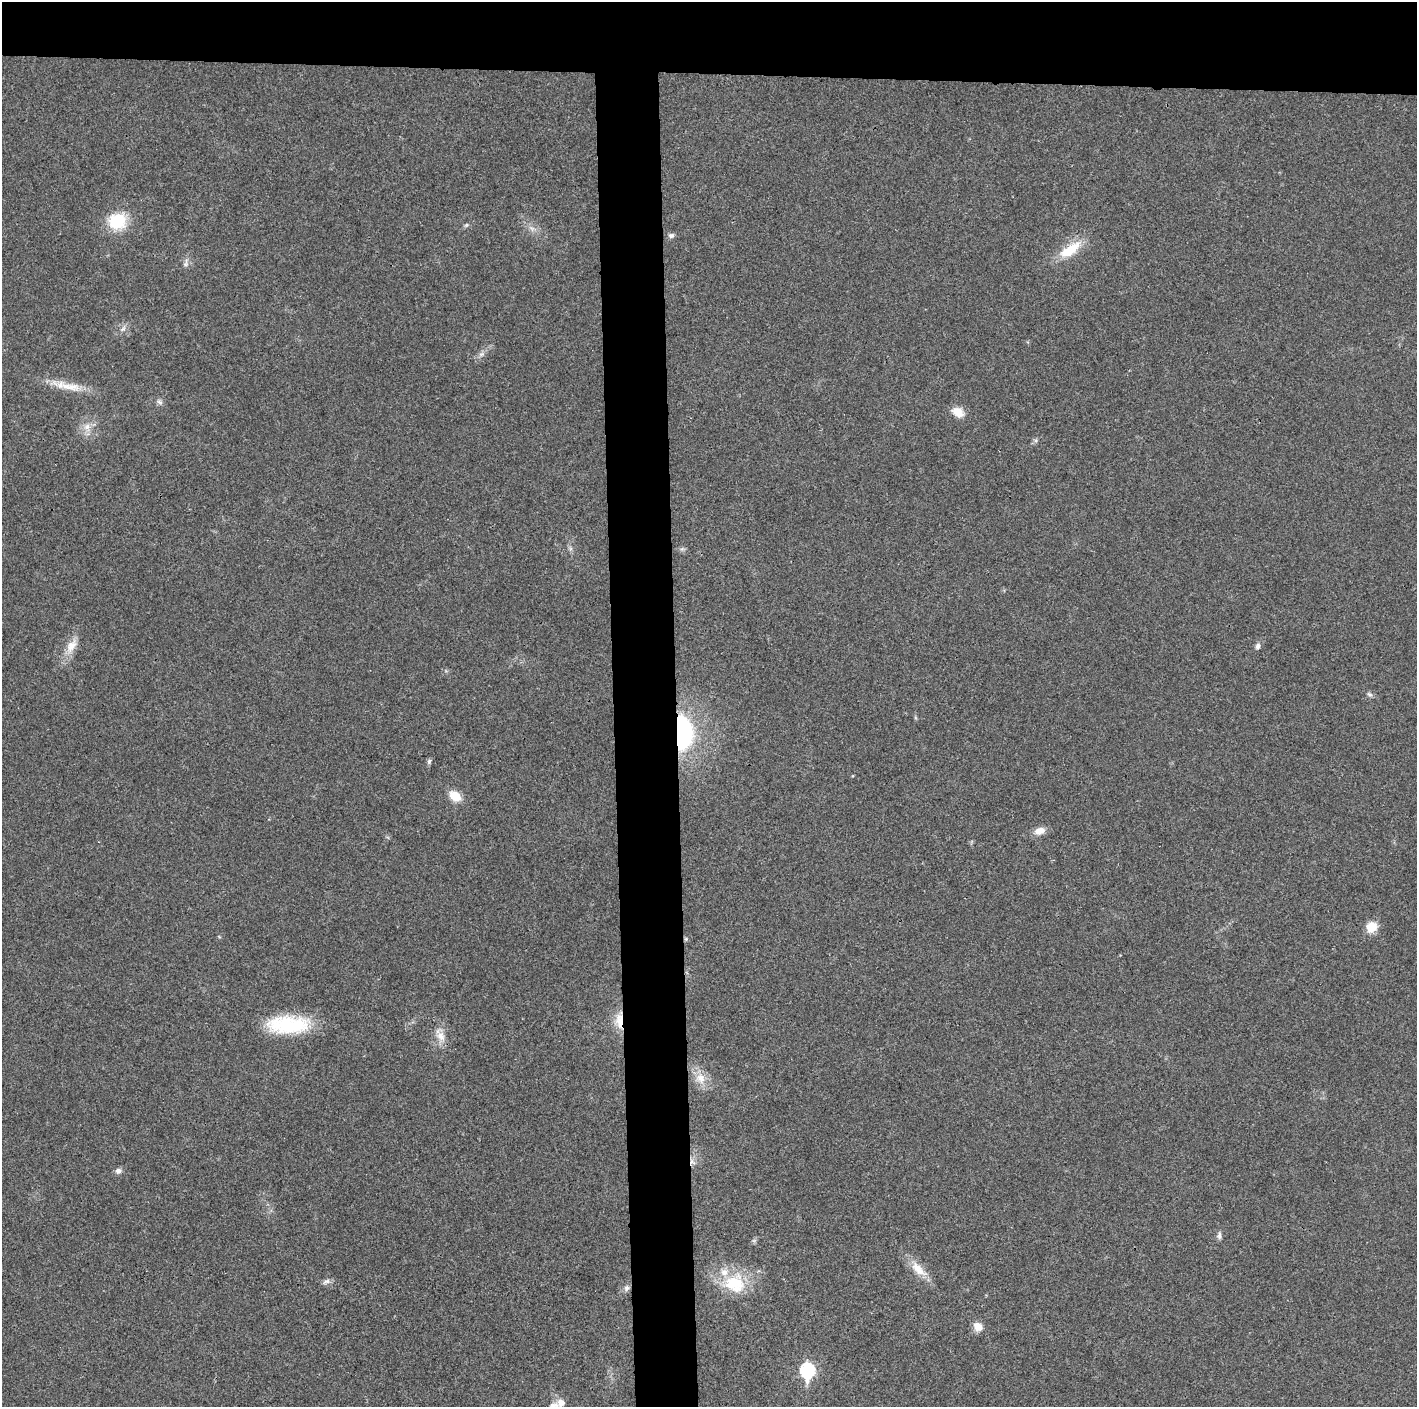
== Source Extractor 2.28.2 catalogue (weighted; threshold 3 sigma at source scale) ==
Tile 2 of 3 x 3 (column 2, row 1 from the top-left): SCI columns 1417-2831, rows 2813-4217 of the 4247 x 4221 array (HDU 1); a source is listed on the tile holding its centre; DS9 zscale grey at full resolution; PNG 1419 x 1409 px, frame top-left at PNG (2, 2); no overlay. Shown black and unused: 9% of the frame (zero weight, under 3 of 4 exposures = <1% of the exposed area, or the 3 px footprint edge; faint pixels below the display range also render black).
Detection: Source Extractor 2.28.2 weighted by HDU 2 'WHT'; one run over the whole footprint, this tile lists its part. Background 0.0243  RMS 0.0055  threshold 0.0246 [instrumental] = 3 sigma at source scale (4.5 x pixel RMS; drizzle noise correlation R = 1.50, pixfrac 1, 0.05/0.05 arcsec/px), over >= 5 px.
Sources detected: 37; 2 inside a brighter listed object's ellipse — not listed separately; the other 35 listed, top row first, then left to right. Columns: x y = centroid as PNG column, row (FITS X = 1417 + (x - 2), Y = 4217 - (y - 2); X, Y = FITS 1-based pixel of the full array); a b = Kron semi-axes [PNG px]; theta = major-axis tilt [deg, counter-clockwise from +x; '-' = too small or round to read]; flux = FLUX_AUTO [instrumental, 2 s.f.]
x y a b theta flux
117 221 22 19 10 19
466 225 6 4 44 0.84
671 235 8 6 13 1.5
1070 250 31 12 35 16
185 263 12 6 75 2.1
123 329 9 6 59 1.8
481 354 8 6 20 1.8
70 387 48 9 -11 12
159 402 8 6 -22 1.5
958 412 17 11 -31 5.9
87 427 10 9 - 4.2
1036 440 7 6 - 1.1
71 646 21 11 58 7.5
1258 646 7 6 - 1.8
1370 694 7 6 - 1.3
682 733 29 16 -89 80
429 761 7 5 86 1.2
455 796 9 7 -36 12
1039 831 13 9 14 4.8
1372 927 12 11 - 8.3
686 939 5 5 - 0.77
619 1021 21 10 90 8.9
288 1025 50 19 0 37
441 1036 16 10 -68 5.9
701 1078 16 13 -64 7.5
692 1162 10 7 -50 2.4
118 1171 8 6 17 2.2
1219 1235 12 5 88 1.6
918 1269 27 11 -44 9
327 1281 10 5 12 1.8
735 1283 29 25 -12 24
626 1288 8 6 53 1.9
978 1326 10 9 - 5.4
807 1371 8 7 - 81
561 1403 11 10 - 3.8
Overlapping masked pixels (flux is a lower limit): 3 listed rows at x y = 682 733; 619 1021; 692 1162